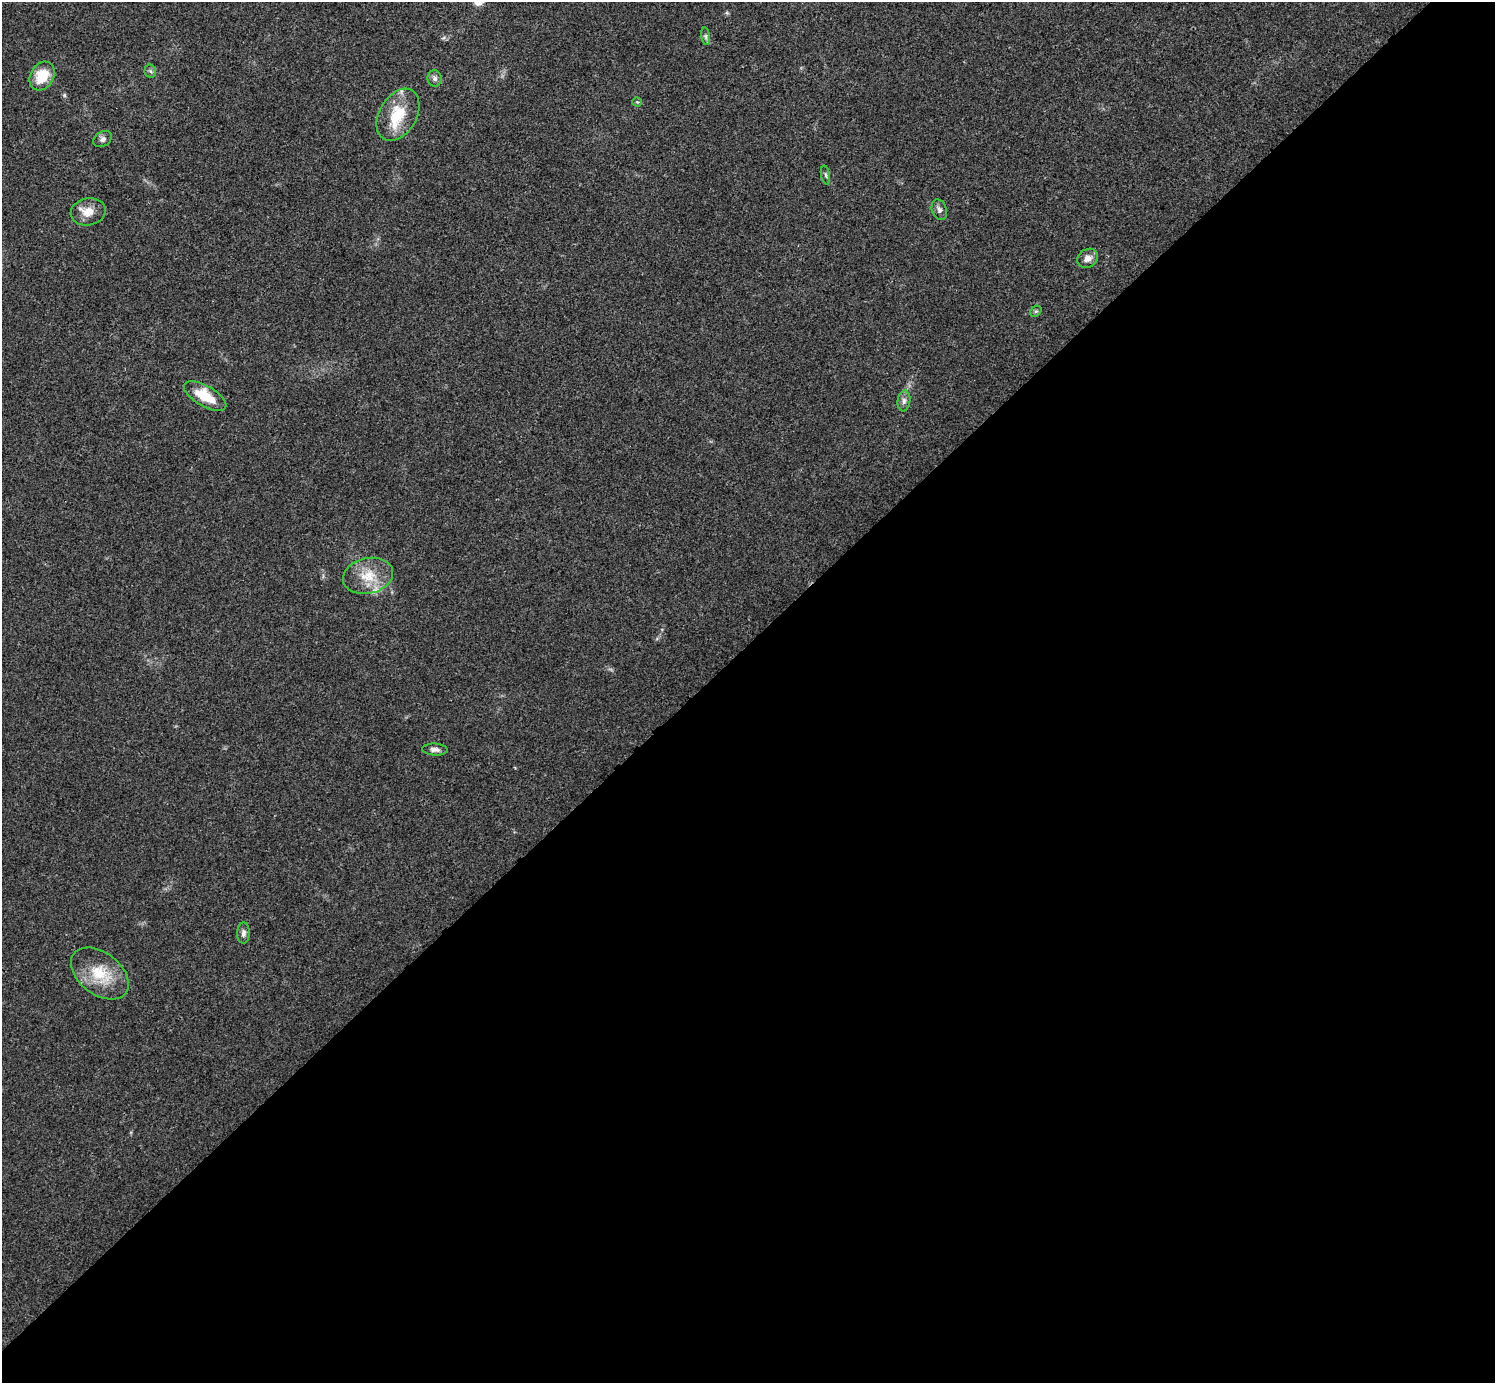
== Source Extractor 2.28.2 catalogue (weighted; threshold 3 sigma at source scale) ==
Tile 15 of 4 x 4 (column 3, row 4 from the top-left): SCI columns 3014-4506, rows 160-1540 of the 6012 x 6012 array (HDU 1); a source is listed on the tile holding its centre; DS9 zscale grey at full resolution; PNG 1497 x 1385 px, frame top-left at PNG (2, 2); each listed source drawn as its Kron ellipse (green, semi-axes under 4 px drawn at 4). Shown black and unused: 53% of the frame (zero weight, under 3 of 4 exposures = <1% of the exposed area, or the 3 px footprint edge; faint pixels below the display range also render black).
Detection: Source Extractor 2.28.2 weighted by HDU 2 'WHT'; one run over the whole footprint, this tile lists its part. Background 0.0198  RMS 0.0038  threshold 0.0169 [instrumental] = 3 sigma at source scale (4.5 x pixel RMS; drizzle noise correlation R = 1.50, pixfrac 1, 0.05/0.05 arcsec/px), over >= 5 px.
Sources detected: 19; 1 inside a brighter listed object's ellipse — not listed separately; the other 18 listed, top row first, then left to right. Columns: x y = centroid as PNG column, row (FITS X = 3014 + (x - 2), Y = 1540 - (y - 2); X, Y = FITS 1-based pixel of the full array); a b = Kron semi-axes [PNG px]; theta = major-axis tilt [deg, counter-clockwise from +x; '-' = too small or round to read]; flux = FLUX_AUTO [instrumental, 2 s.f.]
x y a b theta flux
706 36 9 4 -81 0.86
150 71 6 6 - 0.73
42 76 15 11 61 9.3
434 78 8 7 - 1.3
637 102 4 4 - 0.39
398 115 28 18 60 14
102 139 10 7 32 1.4
826 175 10 4 -79 0.71
939 210 10 7 -69 1.3
88 212 18 13 11 4.9
1088 258 11 9 32 2.5
1036 311 6 5 - 0.64
205 396 24 10 -30 9.3
904 401 10 6 83 1.5
368 576 25 17 13 9.4
435 750 13 6 -4 1.5
243 933 10 6 89 1.3
100 973 32 21 -38 13